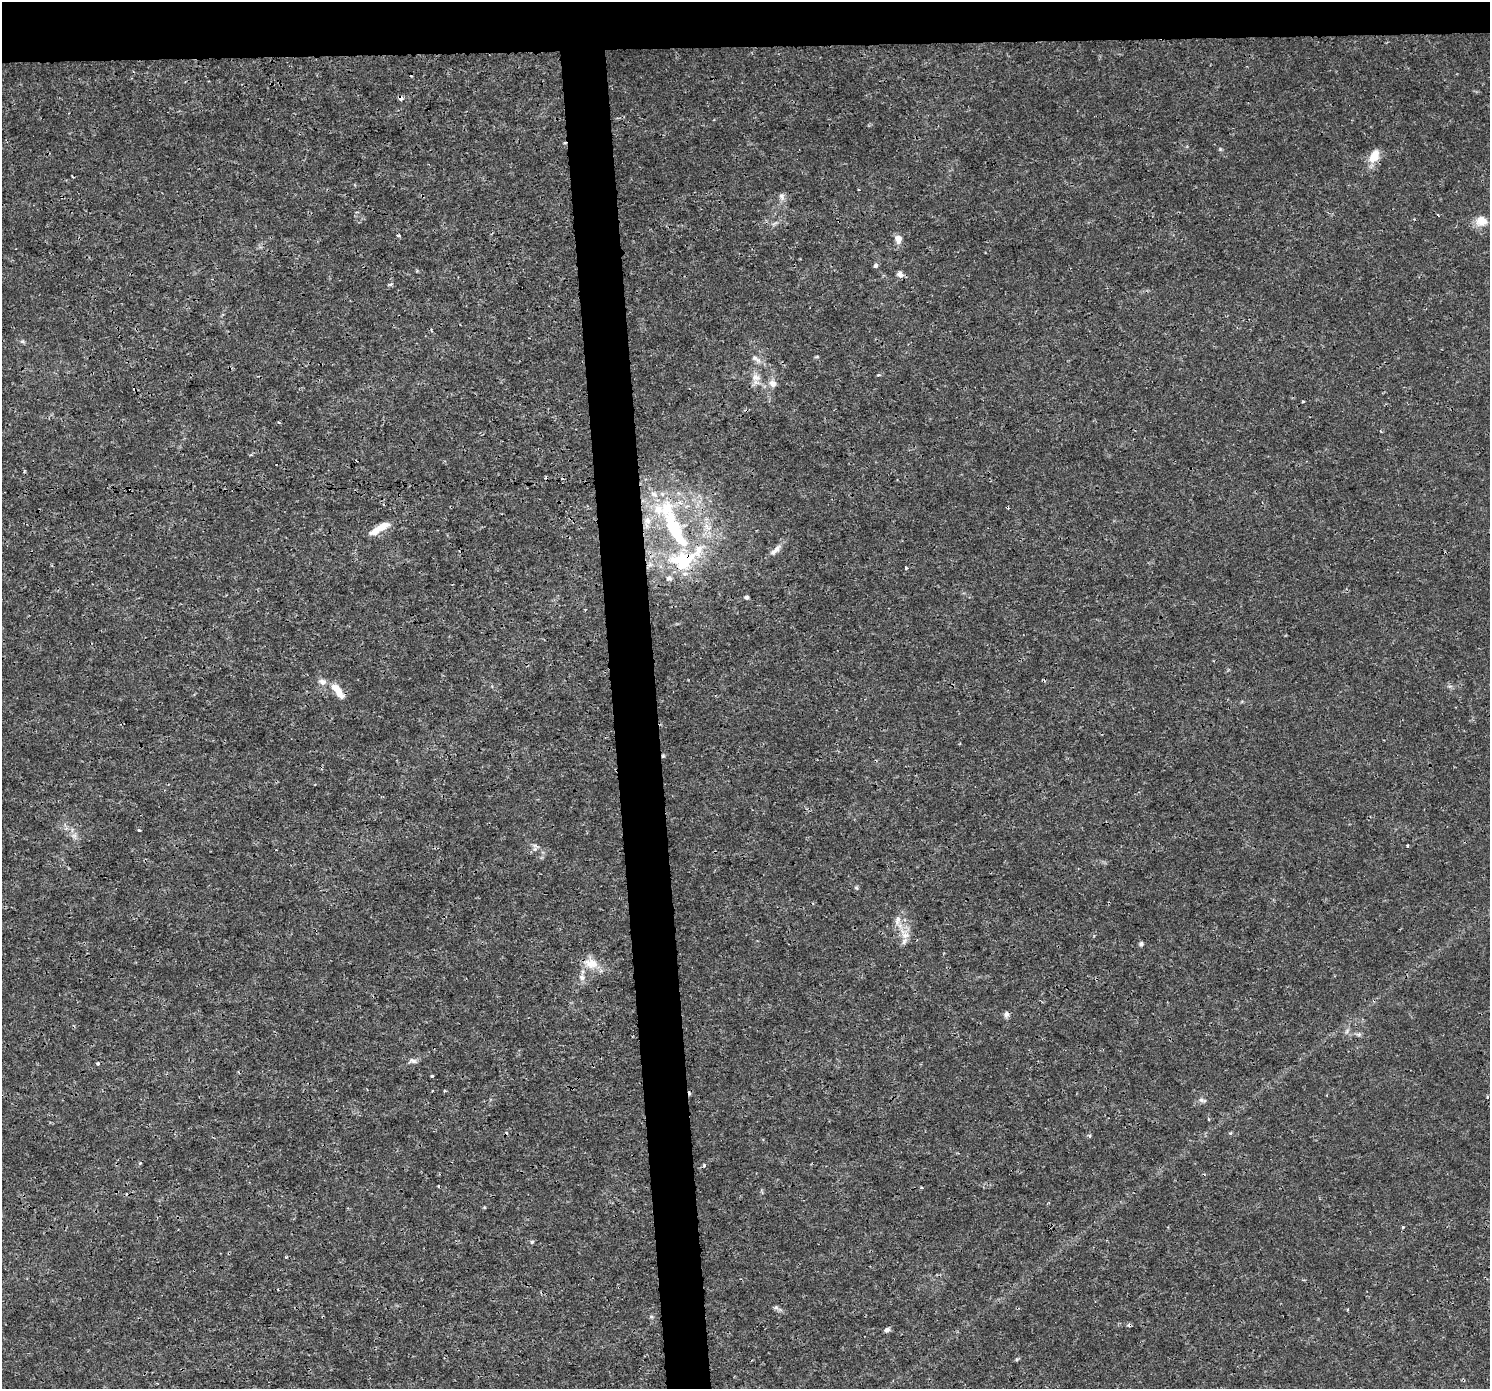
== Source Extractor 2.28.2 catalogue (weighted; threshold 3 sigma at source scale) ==
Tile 2 of 3 x 3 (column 2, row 1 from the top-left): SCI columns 1488-2975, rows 2817-4203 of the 4462 x 4206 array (HDU 1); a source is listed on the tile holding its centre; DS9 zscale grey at full resolution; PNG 1492 x 1391 px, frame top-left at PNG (2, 2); no overlay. Shown black and unused: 6% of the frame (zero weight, under 3 of 4 exposures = <1% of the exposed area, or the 3 px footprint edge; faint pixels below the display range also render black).
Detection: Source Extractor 2.28.2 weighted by HDU 2 'WHT'; one run over the whole footprint, this tile lists its part. Background 9.91e-04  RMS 9.5e-04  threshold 0.00426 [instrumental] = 3 sigma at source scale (4.5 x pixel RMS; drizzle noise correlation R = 1.50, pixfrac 1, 0.0396/0.0396 arcsec/px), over >= 5 px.
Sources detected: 69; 1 inside a brighter object's white glare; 9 cosmic-ray / hot-pixel residue — not listed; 9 inside a brighter listed object's ellipse — not listed separately; the other 50 listed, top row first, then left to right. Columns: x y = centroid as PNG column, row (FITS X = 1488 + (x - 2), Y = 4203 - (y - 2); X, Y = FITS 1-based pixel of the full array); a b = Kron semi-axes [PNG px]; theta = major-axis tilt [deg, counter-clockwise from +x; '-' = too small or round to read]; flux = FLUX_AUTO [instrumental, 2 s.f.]
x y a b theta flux
400 98 5 4 - 0.36
1374 157 14 9 62 1.7
72 176 3 2 - 0.089
781 196 10 5 -73 0.35
1481 221 11 9 -4 1.3
898 239 10 7 86 0.68
875 265 5 5 - 0.23
900 274 9 6 -29 0.37
22 341 7 4 -18 0.16
756 358 17 6 -38 0.52
878 375 5 3 - 0.1
756 377 13 9 -9 0.76
773 384 10 8 -38 0.57
1303 401 3 2 - 0.12
1380 431 3 3 - 0.1
679 502 7 5 -19 0.33
647 520 10 10 - 0.84
382 526 17 8 27 1.2
707 527 13 6 -41 0.59
674 528 51 15 -60 9
775 550 21 7 41 0.64
906 568 3 3 - 0.15
669 578 8 7 - 0.38
746 597 4 4 - 0.29
585 610 3 2 - 0.083
322 682 11 8 -32 0.51
336 688 15 11 -36 1
663 756 5 5 - 0.13
139 830 3 3 - 0.18
74 836 8 6 -43 0.34
535 849 6 6 - 0.26
856 888 6 4 -31 0.14
898 920 14 8 76 0.67
905 935 12 9 22 0.78
1141 944 6 5 - 0.21
591 963 21 13 -14 1.6
582 977 9 8 - 0.44
1006 1014 7 6 - 0.32
413 1061 12 7 0 0.36
98 1063 5 4 - 0.14
431 1076 3 3 - 0.2
1202 1100 12 5 -14 0.27
1208 1119 4 2 - 0.083
1089 1136 5 3 - 0.14
1403 1227 4 3 - 0.13
532 1242 6 3 19 0.11
286 1257 4 3 - 0.087
776 1307 6 6 - 0.2
1130 1325 5 4 - 0.15
887 1329 8 5 26 0.25
Overlapping masked pixels (flux is a lower limit): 3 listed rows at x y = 400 98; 663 756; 1130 1325